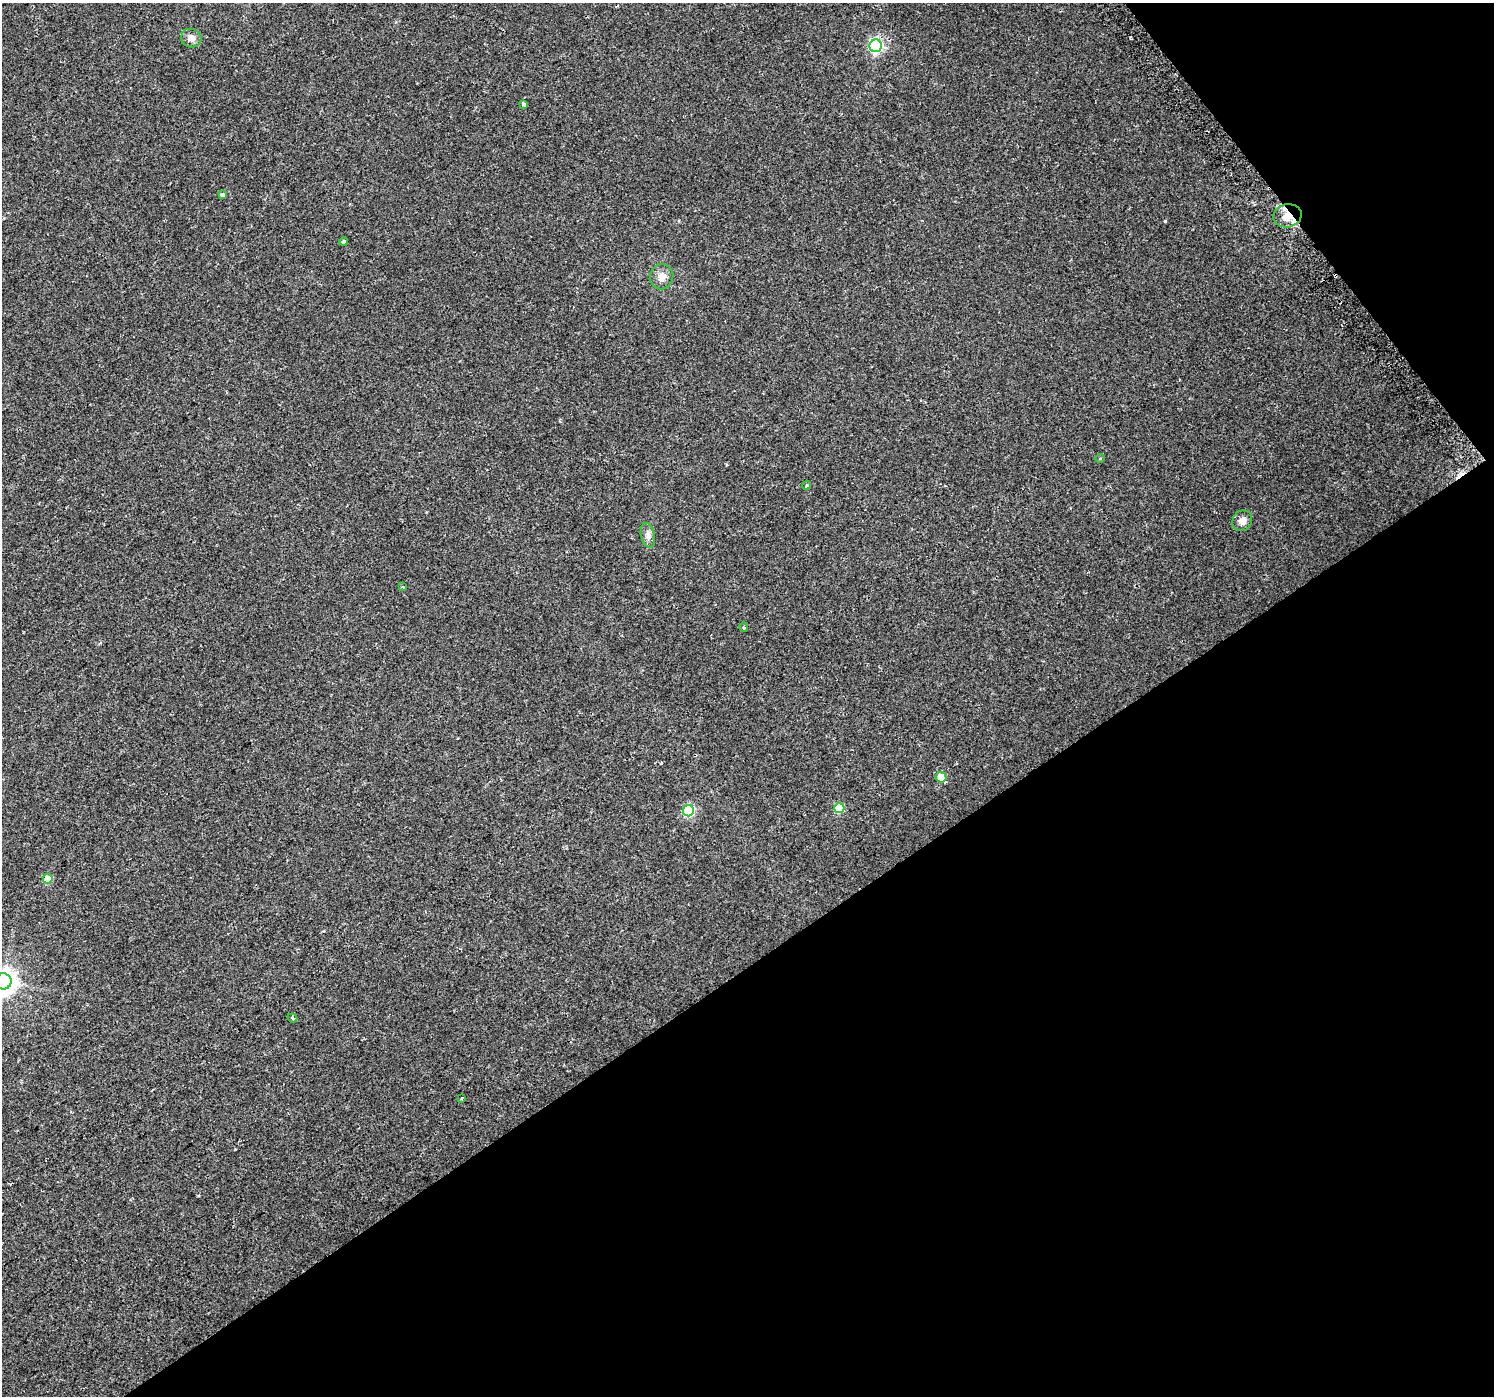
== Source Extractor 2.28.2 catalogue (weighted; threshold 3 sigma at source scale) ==
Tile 12 of 4 x 4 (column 4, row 3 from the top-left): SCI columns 4506-5997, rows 1611-3004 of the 6020 x 5942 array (HDU 1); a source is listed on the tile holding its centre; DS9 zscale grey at full resolution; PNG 1496 x 1398 px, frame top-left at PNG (2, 3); each listed source drawn as its Kron ellipse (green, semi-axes under 4 px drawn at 4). Shown black and unused: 35% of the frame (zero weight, under 2 of 3 exposures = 2% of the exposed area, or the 3 px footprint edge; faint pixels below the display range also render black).
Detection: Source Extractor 2.28.2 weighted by HDU 2 'WHT'; one run over the whole footprint, this tile lists its part. Background 0.0256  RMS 0.0049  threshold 0.0219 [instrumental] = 3 sigma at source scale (4.5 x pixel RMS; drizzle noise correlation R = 1.50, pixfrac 1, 0.0396/0.0396 arcsec/px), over >= 5 px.
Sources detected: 23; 3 cosmic-ray / hot-pixel residue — neither listed nor drawn; the other 20 listed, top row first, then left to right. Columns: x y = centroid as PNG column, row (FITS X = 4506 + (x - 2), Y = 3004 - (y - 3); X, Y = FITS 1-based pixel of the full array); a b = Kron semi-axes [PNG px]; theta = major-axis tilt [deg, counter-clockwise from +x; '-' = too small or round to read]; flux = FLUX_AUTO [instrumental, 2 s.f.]
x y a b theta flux
191 38 10 9 - 3.1
876 46 6 6 - 95
524 104 4 4 - 1.8
222 195 4 4 - 1.3
1288 216 14 11 14 6.7
344 241 4 4 - 1.1
662 277 12 11 - 3.6
1100 458 5 3 - 0.39
807 486 4 3 - 0.87
1242 521 11 9 55 3
648 535 13 7 -76 2.2
403 587 3 3 - 0.51
744 627 4 3 - 0.5
941 777 5 5 - 11
839 808 5 5 - 17
688 811 6 5 - 39
48 879 5 5 - 11
3 981 8 8 - 450
292 1018 5 3 - 0.8
461 1099 3 2 - 0.53
Overlapping masked pixels (flux is a lower limit): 1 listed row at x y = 1288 216
Isophote crosses this tile's border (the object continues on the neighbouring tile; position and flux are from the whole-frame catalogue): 1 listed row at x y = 3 981
Unlisted compact peaks at least as high as the median listed source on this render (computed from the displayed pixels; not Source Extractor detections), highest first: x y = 1165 221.